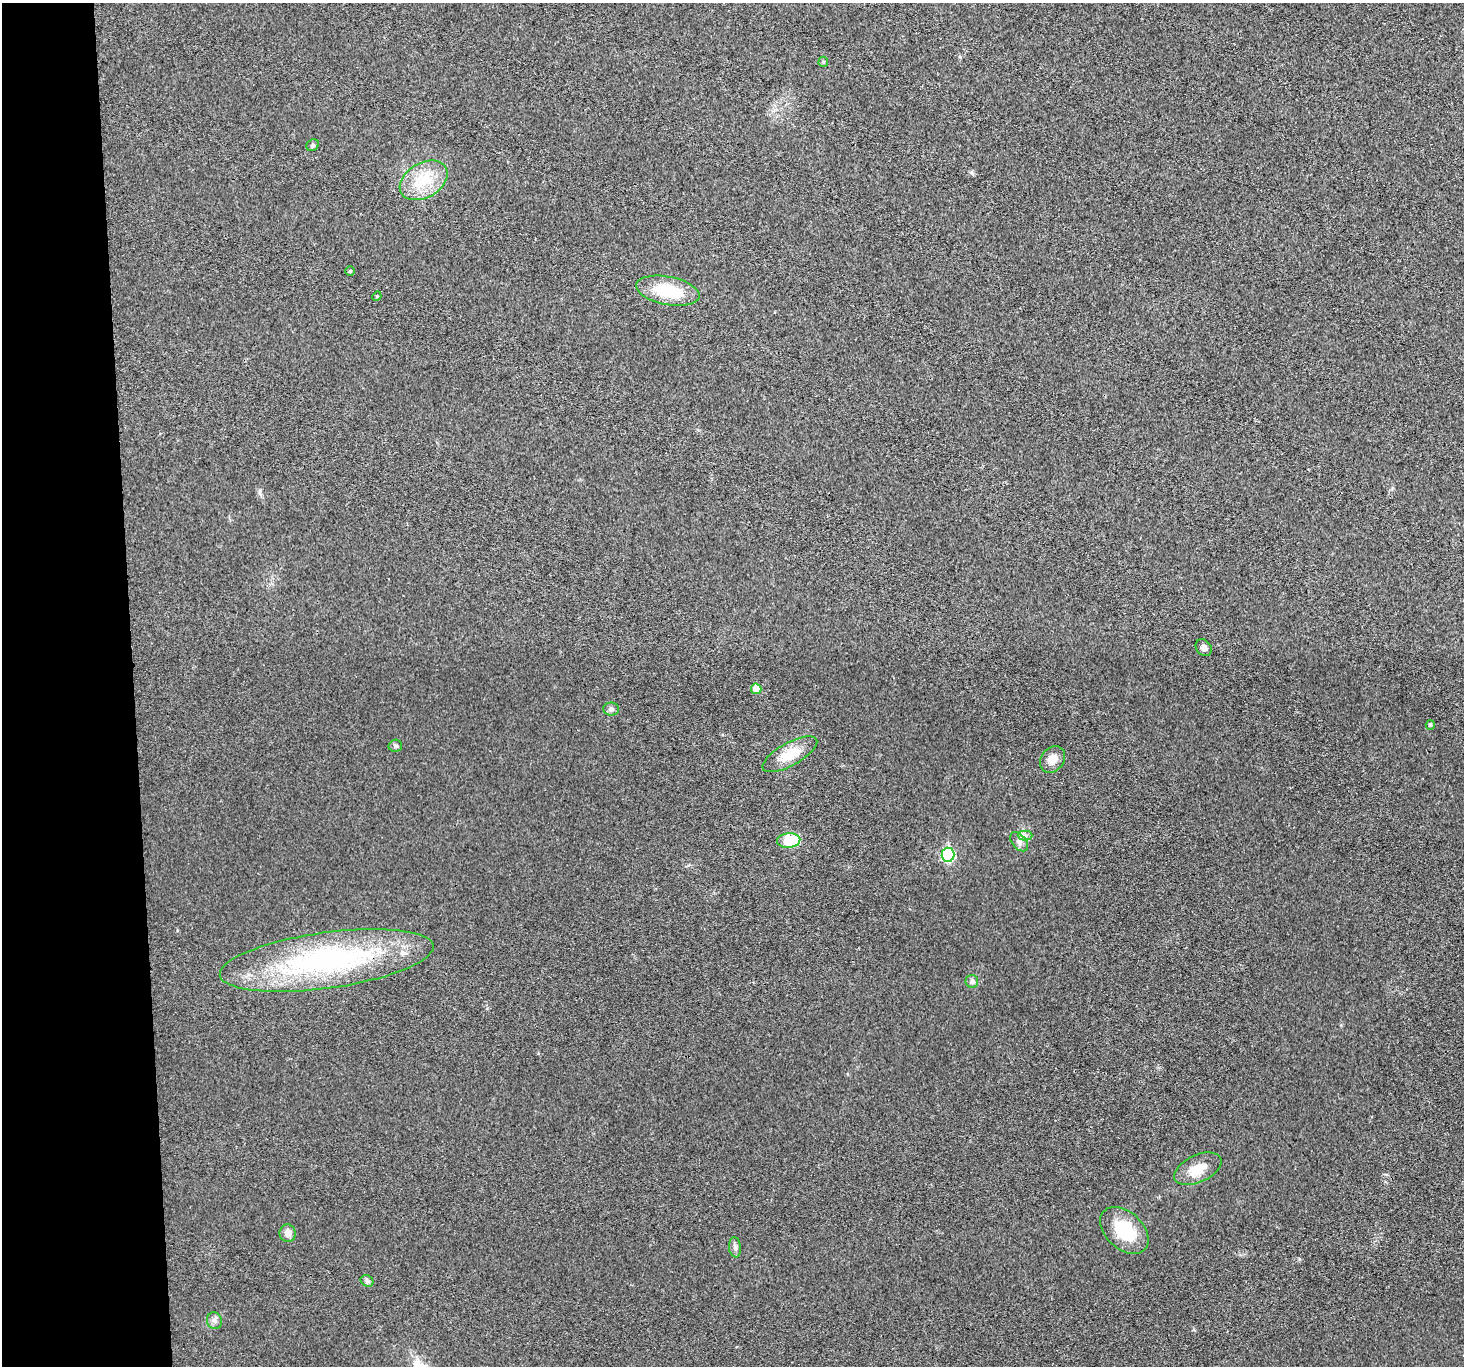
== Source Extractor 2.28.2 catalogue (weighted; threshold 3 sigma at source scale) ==
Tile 4 of 3 x 3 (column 1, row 2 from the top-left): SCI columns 2-1463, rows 1494-2857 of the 4390 x 4370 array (HDU 1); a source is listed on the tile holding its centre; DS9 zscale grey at full resolution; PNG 1466 x 1368 px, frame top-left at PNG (2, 3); each listed source drawn as its Kron ellipse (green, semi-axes under 4 px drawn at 4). Shown black and unused: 9% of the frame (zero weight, under 3 of 4 exposures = <1% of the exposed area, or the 3 px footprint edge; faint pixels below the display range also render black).
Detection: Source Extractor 2.28.2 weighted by HDU 2 'WHT'; one run over the whole footprint, this tile lists its part. Background 0.0201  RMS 0.0059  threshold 0.0266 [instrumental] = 3 sigma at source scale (4.5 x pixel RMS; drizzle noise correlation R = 1.50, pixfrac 1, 0.05/0.05 arcsec/px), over >= 5 px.
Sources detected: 25; all 25 listed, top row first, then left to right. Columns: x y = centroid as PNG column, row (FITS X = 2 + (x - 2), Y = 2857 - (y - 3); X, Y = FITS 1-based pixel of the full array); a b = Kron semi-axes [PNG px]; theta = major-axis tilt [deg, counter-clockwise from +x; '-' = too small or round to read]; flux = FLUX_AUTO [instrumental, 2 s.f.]
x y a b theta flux
823 62 5 5 - 0.83
313 145 6 5 - 1.2
424 180 26 17 30 18
350 271 5 4 - 0.89
668 291 32 14 -11 24
377 296 5 4 - 0.61
1204 648 9 7 -49 2.1
756 689 5 5 - 8.1
611 709 8 6 -2 1.5
1430 725 5 4 - 0.96
395 746 7 6 - 1.2
790 754 31 11 29 12
1053 759 14 11 51 5.7
1025 836 7 5 0 1.8
789 840 11 7 3 24
1019 842 11 7 -49 2.6
948 855 7 6 - 60
327 960 108 28 8 140
972 981 6 6 - 2.1
1198 1169 25 13 25 11
1124 1230 28 18 -43 25
288 1233 9 8 - 3.7
735 1247 10 6 -83 1.9
367 1281 7 5 -33 1.3
214 1321 8 7 - 2.3
Overlapping masked pixels (flux is a lower limit): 1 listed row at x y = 327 960